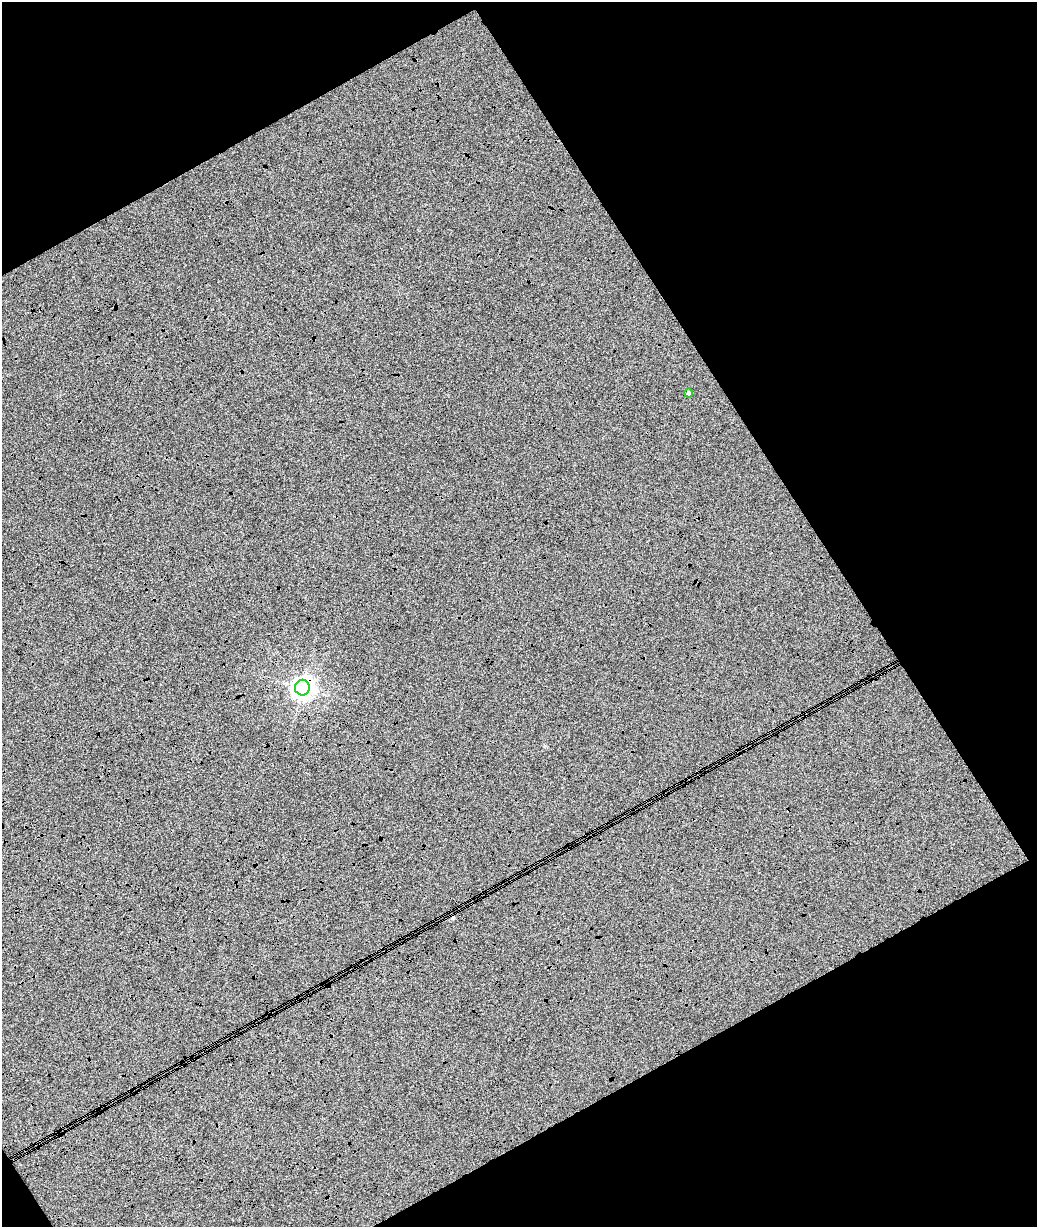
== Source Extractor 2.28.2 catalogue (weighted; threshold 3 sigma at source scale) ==
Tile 3 of 3 x 2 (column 3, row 1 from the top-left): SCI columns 2135-3169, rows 1268-2492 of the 3233 x 2529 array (HDU 1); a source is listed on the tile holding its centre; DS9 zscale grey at full resolution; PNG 1039 x 1229 px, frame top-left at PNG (2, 2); each listed source drawn as its Kron ellipse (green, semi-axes under 4 px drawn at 4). Shown black and unused: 35% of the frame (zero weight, under 4 of 8 exposures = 3% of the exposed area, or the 3 px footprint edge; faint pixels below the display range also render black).
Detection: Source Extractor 2.28.2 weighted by HDU 2 'WHT'; one run over the whole footprint, this tile lists its part. Background 0.0178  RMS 0.026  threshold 0.107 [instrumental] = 3 sigma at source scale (4.09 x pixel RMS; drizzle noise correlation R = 1.36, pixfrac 0.8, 0.0396/0.0396 arcsec/px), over >= 5 px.
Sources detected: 3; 1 cosmic-ray / hot-pixel residue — neither listed nor drawn; the other 2 listed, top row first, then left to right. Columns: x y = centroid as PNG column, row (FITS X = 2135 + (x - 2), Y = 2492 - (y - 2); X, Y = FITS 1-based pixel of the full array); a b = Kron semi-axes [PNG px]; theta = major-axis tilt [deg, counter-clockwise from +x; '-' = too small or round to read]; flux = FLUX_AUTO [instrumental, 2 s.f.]
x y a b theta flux
688 393 4 4 - 5.5
302 688 8 7 - 1700
Overlapping masked pixels (flux is a lower limit): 1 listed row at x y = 302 688